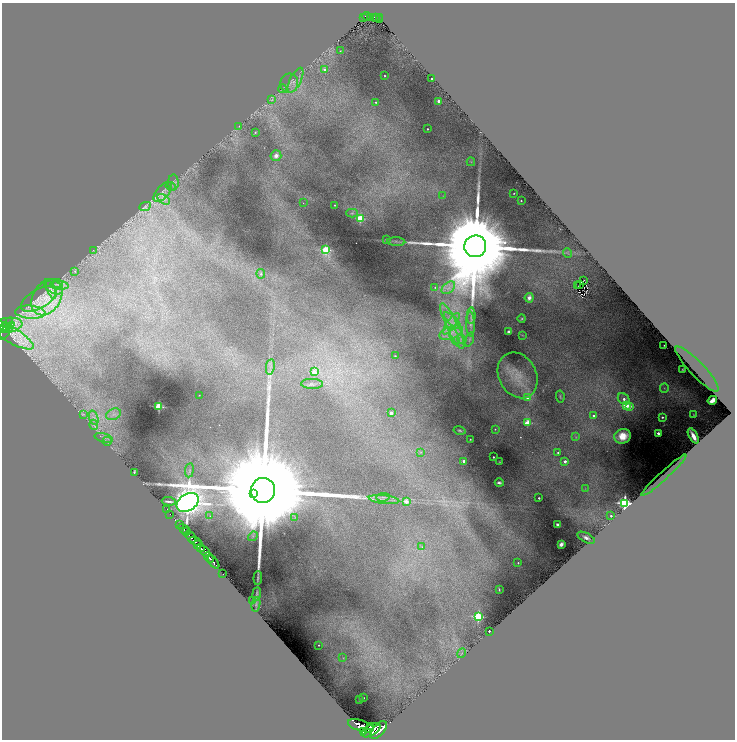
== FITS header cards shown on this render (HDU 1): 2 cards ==
NAXIS1  =                 1465
NAXIS2  =                 1475

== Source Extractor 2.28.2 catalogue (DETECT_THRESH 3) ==
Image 1465 x 1475 px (HDU 1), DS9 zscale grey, zoomed out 1/2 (1 PNG px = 2 x 2 image px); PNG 737 x 742 px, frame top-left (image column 1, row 1474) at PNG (2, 3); each listed source drawn as its Kron ellipse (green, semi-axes under 4 px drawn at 4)
Background 1.11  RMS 0.022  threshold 0.0646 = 3 sigma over >= 5 px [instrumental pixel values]
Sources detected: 183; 16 cannot appear on this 1/2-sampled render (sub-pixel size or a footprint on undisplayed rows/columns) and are neither listed nor drawn; the other 167 listed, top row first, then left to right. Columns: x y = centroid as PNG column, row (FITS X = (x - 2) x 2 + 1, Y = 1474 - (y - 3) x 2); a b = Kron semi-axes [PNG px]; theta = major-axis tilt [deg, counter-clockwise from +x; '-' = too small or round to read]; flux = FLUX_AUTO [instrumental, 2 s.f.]
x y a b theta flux
366 16 4 2 - 220
371 17 4 2 - 160
364 18 2 1 - 18
375 18 4 2 - 150
379 18 4 2 - 160
379 20 2 1 - 37
340 51 2 2 - 2.3
325 70 2 2 - 33
385 76 2 1 - 3.6
432 79 2 2 - 8.3
296 80 13 5 63 27
289 83 10 9 - 27
282 89 4 2 - 4.1
272 100 3 2 - 2.9
439 101 2 2 - 43
376 102 2 2 - 4.4
239 126 2 2 - 1.3
427 129 2 2 - 5.3
255 132 3 3 - 3.6
276 156 5 5 - 22
471 162 4 3 - 3.9
173 182 8 5 89 14
170 186 5 2 - 4.2
163 192 12 6 49 25
514 193 2 1 - 2.8
443 196 2 1 - 1.1
164 199 7 3 -32 13
521 201 2 2 - 3.3
303 203 2 2 - 1.4
335 205 2 2 - 3.5
145 206 6 3 25 5
352 213 5 4 - 7.4
360 218 3 3 - 190
386 239 2 2 - 7.2
396 242 9 3 -3 8.9
475 246 11 11 - 160000
93 250 2 1 - 1.1
326 250 3 3 - 240
568 253 5 3 - 6.1
75 271 2 2 - 2.9
261 274 5 3 - 6.3
584 280 2 1 - 2.7
57 284 5 3 - 5.3
59 285 9 4 -3 18
580 285 2 1 - 3.2
578 286 2 1 - 2.1
53 287 10 6 -31 20
435 287 2 2 - 3.3
448 288 8 5 42 20
51 289 9 3 -68 12
47 297 19 14 58 110
529 298 5 4 - 19
39 299 20 9 29 52
30 312 15 6 -4 49
471 316 8 4 86 12
522 319 4 3 - 4.7
452 320 11 4 -43 24
10 321 3 2 - 38
451 324 13 4 55 32
470 324 12 4 -88 16
8 325 14 7 6 660
452 326 25 5 -65 70
3 327 3 2 - 420
7 327 4 2 - 380
9 328 2 1 - 64
7 330 11 3 52 320
509 331 3 2 - 8.2
451 333 12 6 19 44
9 334 29 7 -30 330
522 335 3 2 - 2.5
454 337 9 4 -67 23
462 339 5 4 - 11
469 339 7 3 69 8.3
664 345 2 1 - 2
395 356 2 2 - 3.7
270 367 8 4 80 13
697 369 30 7 -46 100
682 370 3 2 - 3.7
314 371 3 2 - 59
518 375 24 18 -61 110
312 384 11 5 -1 15
664 388 5 4 - 7.5
199 395 2 1 - 1.7
560 396 6 2 -79 4.1
527 398 4 4 - 11
624 399 6 5 - 27
712 400 5 3 - 36
626 405 3 3 - 200
159 406 3 3 - 300
630 407 4 3 - 26
391 413 2 2 - 43
83 414 4 2 - 3.2
113 414 8 5 22 20
694 415 2 1 - 2.6
594 416 2 2 - 13
662 417 2 2 - 6
94 418 7 4 -72 16
528 423 3 3 - 130
94 425 5 2 - 6.6
495 429 2 2 - 3.1
460 430 6 3 -13 7.3
658 433 2 2 - 26
623 436 8 7 - 79
693 436 8 3 -62 54
576 437 4 3 - 3.2
104 438 9 3 -15 12
470 439 2 2 - 3.1
107 441 5 4 - 8.3
420 452 4 3 - 4.5
558 453 2 2 - 8.3
493 457 2 2 - 7.1
464 461 2 2 - 46
565 461 2 2 - 20
499 462 2 2 - 2
189 470 7 4 82 9.8
134 472 3 2 - 4.9
664 475 30 4 43 26
499 483 4 2 - 8.9
585 489 3 2 - 2
263 490 12 12 - 360000
254 494 4 4 - 19000
383 497 7 2 7 7.7
539 498 2 2 - 7
384 500 15 3 -6 19
169 501 7 2 -4 11
406 501 3 3 - 54
188 502 12 8 31 14000
624 503 4 4 - 1000
166 510 2 1 - 9.6
170 514 2 1 - 25
210 516 3 3 - 3.1
611 516 3 2 - 9.6
295 517 3 3 - 5
179 524 3 2 - 270
558 525 4 3 - 14
184 529 6 3 -28 1600
186 531 2 1 - 570
191 536 7 3 -52 2300
253 536 5 3 - 7.1
586 538 9 4 -27 18
195 541 6 3 -24 1100
197 544 2 1 - 380
561 544 3 2 - 28
422 547 3 3 - 5
201 548 4 3 - 1100
205 551 6 4 -49 950
209 557 6 2 -47 1900
213 562 7 3 -52 1800
518 563 2 2 - 3.9
223 574 2 1 - 27
258 578 7 2 85 5.7
499 590 2 1 - 1.7
257 594 7 3 82 5.2
253 600 2 2 - 4.1
256 604 7 3 79 7.9
478 616 3 3 - 350
489 631 2 2 - 12
318 645 2 2 - 2.9
462 653 5 2 - 3.6
343 658 2 2 - 1.4
364 698 2 1 - 2.5
360 700 2 1 - 1
361 726 13 5 -18 8000
370 727 3 2 - 910
371 730 10 5 29 5600
379 730 11 5 48 5000
363 731 3 3 - 1500
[16 sub-pixel or undisplayed-footprint detections neither listed nor drawn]